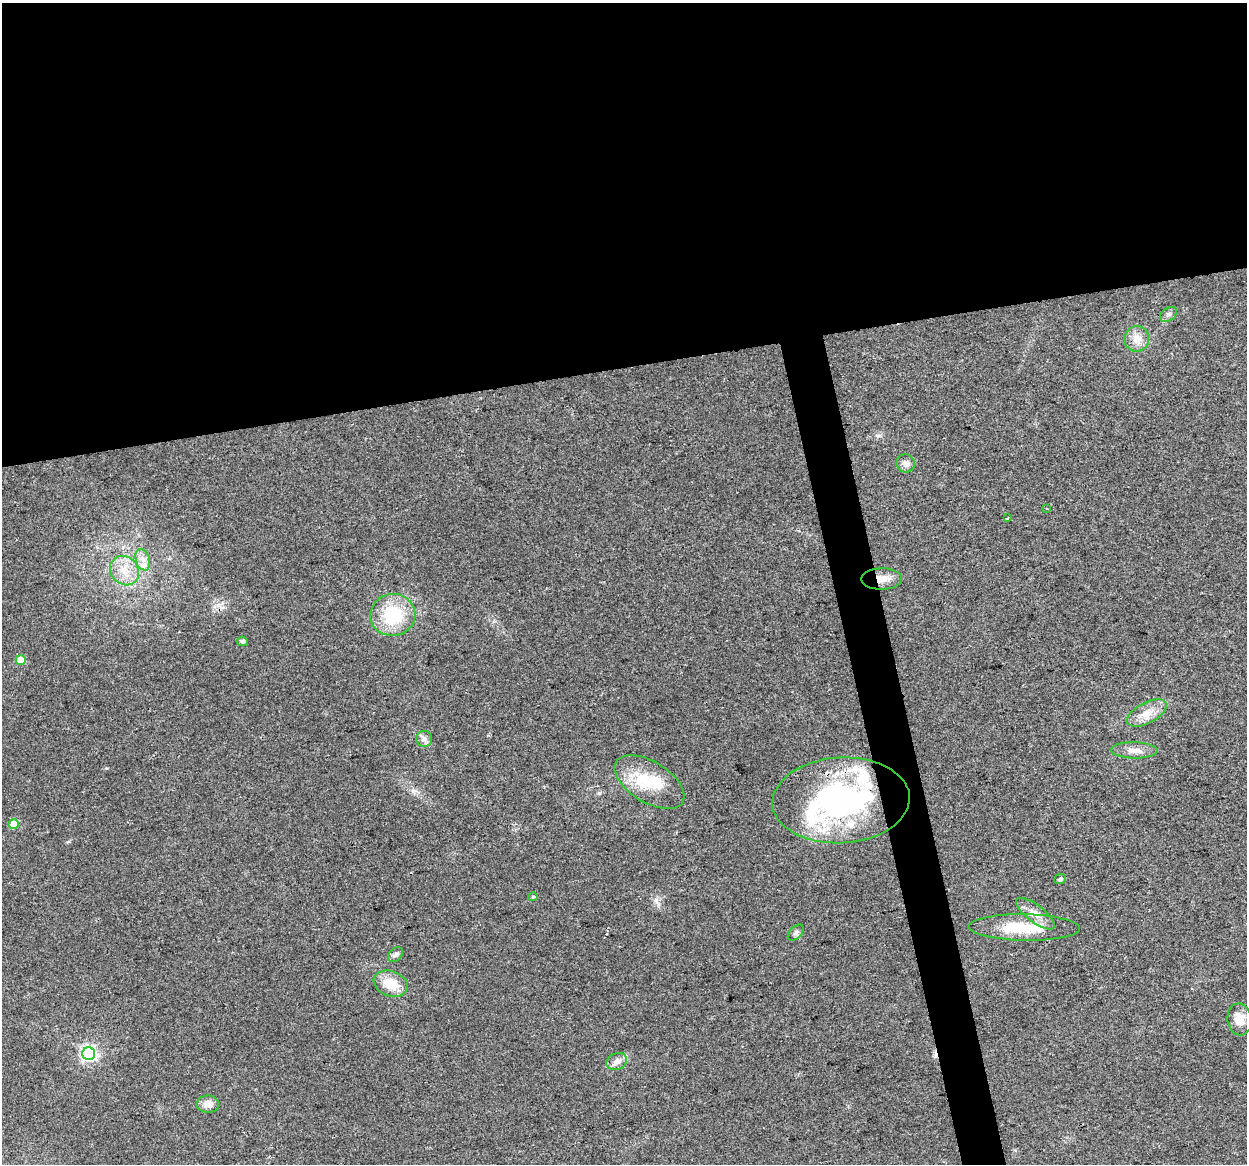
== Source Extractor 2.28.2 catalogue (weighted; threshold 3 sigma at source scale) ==
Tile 2 of 4 x 4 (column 2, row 1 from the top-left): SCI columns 1246-2490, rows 3568-4729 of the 4980 x 4762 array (HDU 1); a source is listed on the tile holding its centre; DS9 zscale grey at full resolution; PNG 1249 x 1166 px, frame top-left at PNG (2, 3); each listed source drawn as its Kron ellipse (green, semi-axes under 4 px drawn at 4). Shown black and unused: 34% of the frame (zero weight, under 2 of 3 exposures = <1% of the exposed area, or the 3 px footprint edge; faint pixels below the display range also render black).
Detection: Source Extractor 2.28.2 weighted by HDU 2 'WHT'; one run over the whole footprint, this tile lists its part. Background 0.0471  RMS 0.0068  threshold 0.0305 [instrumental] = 3 sigma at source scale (4.5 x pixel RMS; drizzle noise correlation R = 1.50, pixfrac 1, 0.0396/0.0396 arcsec/px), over >= 5 px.
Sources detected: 35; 3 inside a brighter object's white glare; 2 cosmic-ray / hot-pixel residue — neither listed nor drawn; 2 inside a brighter listed object's ellipse — not listed separately; the other 28 listed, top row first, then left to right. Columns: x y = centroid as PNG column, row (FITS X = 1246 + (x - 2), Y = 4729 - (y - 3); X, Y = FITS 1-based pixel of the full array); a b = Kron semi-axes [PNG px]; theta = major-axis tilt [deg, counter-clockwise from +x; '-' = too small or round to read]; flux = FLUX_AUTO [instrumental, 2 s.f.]
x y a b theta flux
1169 314 9 6 38 2.2
1137 339 13 12 - 7.9
906 463 9 9 - 3.6
1047 508 3 3 - 0.66
1008 518 3 2 - 0.95
143 560 11 7 -71 4.4
124 571 16 13 -48 12
882 579 20 10 1 8.6
393 615 22 21 - 35
242 641 5 4 - 1.5
21 660 5 5 - 14
1147 713 22 10 28 9.7
424 739 8 8 - 2.7
1134 750 23 8 -1 6.3
649 782 39 20 -32 24
841 800 69 43 3 160
14 824 5 5 - 14
1060 879 6 5 - 1.5
533 897 5 4 - 0.83
1035 914 23 8 -37 7.6
1024 927 56 13 -1 27
796 933 10 5 46 2
395 955 8 6 45 1.9
391 984 17 12 -19 15
1239 1019 16 12 -81 9.6
89 1054 6 6 - 210
617 1061 11 8 22 4.4
208 1104 11 8 -2 6.1
Overlapping masked pixels (flux is a lower limit): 2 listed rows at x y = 882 579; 841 800
Unlisted compact peaks at least as high as the median listed source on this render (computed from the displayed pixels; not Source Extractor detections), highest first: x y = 656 900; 106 768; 878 436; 599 793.